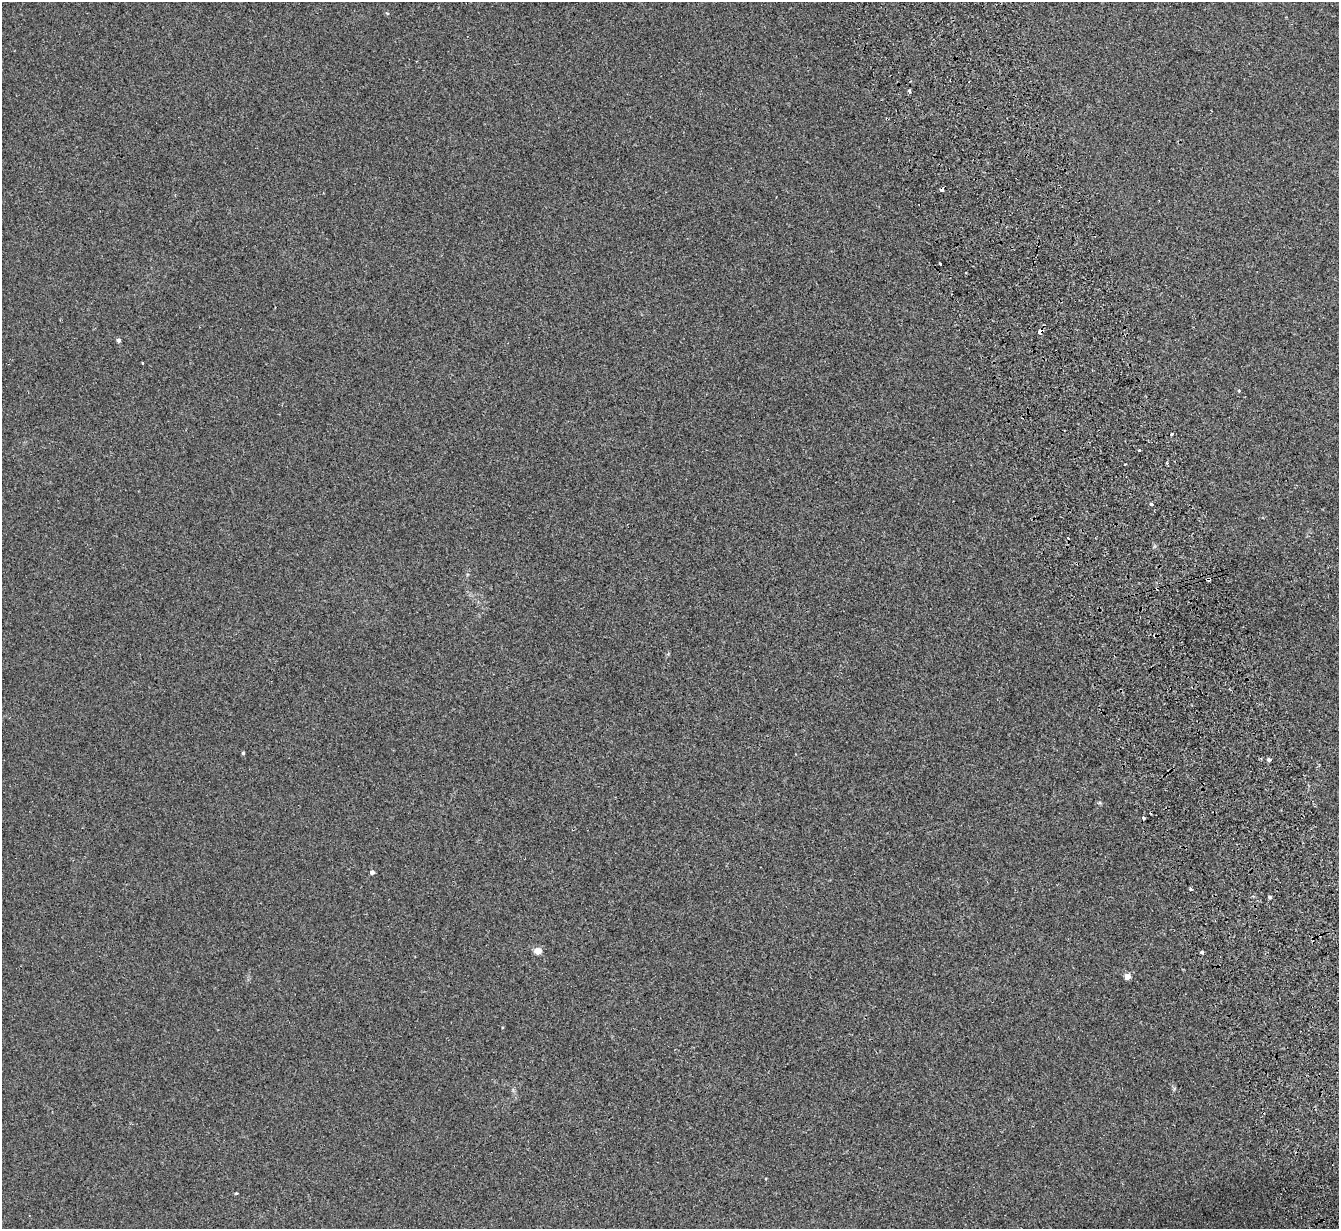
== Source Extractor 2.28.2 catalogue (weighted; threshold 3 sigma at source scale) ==
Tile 6 of 4 x 4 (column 2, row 2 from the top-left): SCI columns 1394-2730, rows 2626-3852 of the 5459 x 5375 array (HDU 1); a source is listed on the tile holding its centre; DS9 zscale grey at full resolution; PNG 1341 x 1231 px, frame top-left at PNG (2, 2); no overlay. Shown black and unused: <1% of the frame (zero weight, under 2 of 3 exposures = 3% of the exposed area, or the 3 px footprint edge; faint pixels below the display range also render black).
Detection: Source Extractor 2.28.2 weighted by HDU 2 'WHT'; one run over the whole footprint, this tile lists its part. Background 0.0807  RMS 0.0082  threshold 0.037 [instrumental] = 3 sigma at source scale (4.5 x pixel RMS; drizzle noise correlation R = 1.50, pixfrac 1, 0.05/0.05 arcsec/px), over >= 5 px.
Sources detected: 22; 2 cosmic-ray / hot-pixel residue — not listed; the other 20 listed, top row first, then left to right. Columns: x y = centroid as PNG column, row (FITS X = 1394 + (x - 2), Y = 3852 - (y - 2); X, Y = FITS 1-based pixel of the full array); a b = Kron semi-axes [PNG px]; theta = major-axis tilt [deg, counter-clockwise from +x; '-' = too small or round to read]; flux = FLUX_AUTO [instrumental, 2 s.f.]
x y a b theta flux
941 189 3 3 - 3.4
940 264 3 2 - 0.86
1040 331 5 4 - 6.3
118 340 4 4 - 2.1
142 363 3 2 - 0.66
1239 391 4 3 - 0.68
1171 434 3 3 - 18
1139 451 3 3 - 3.3
1151 504 4 3 - 2.6
1208 579 4 3 - 4.4
243 753 4 4 - 1
1269 760 4 4 - 1.8
1143 818 3 3 - 2.8
372 872 4 4 - 3.4
1190 888 5 3 - 1
1269 897 4 3 - 2.2
538 951 5 4 - 16
1202 952 3 3 - 3.4
1127 976 5 4 - 8.3
236 1193 4 3 - 0.86
Overlapping masked pixels (flux is a lower limit): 3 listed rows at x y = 941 189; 1040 331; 1208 579